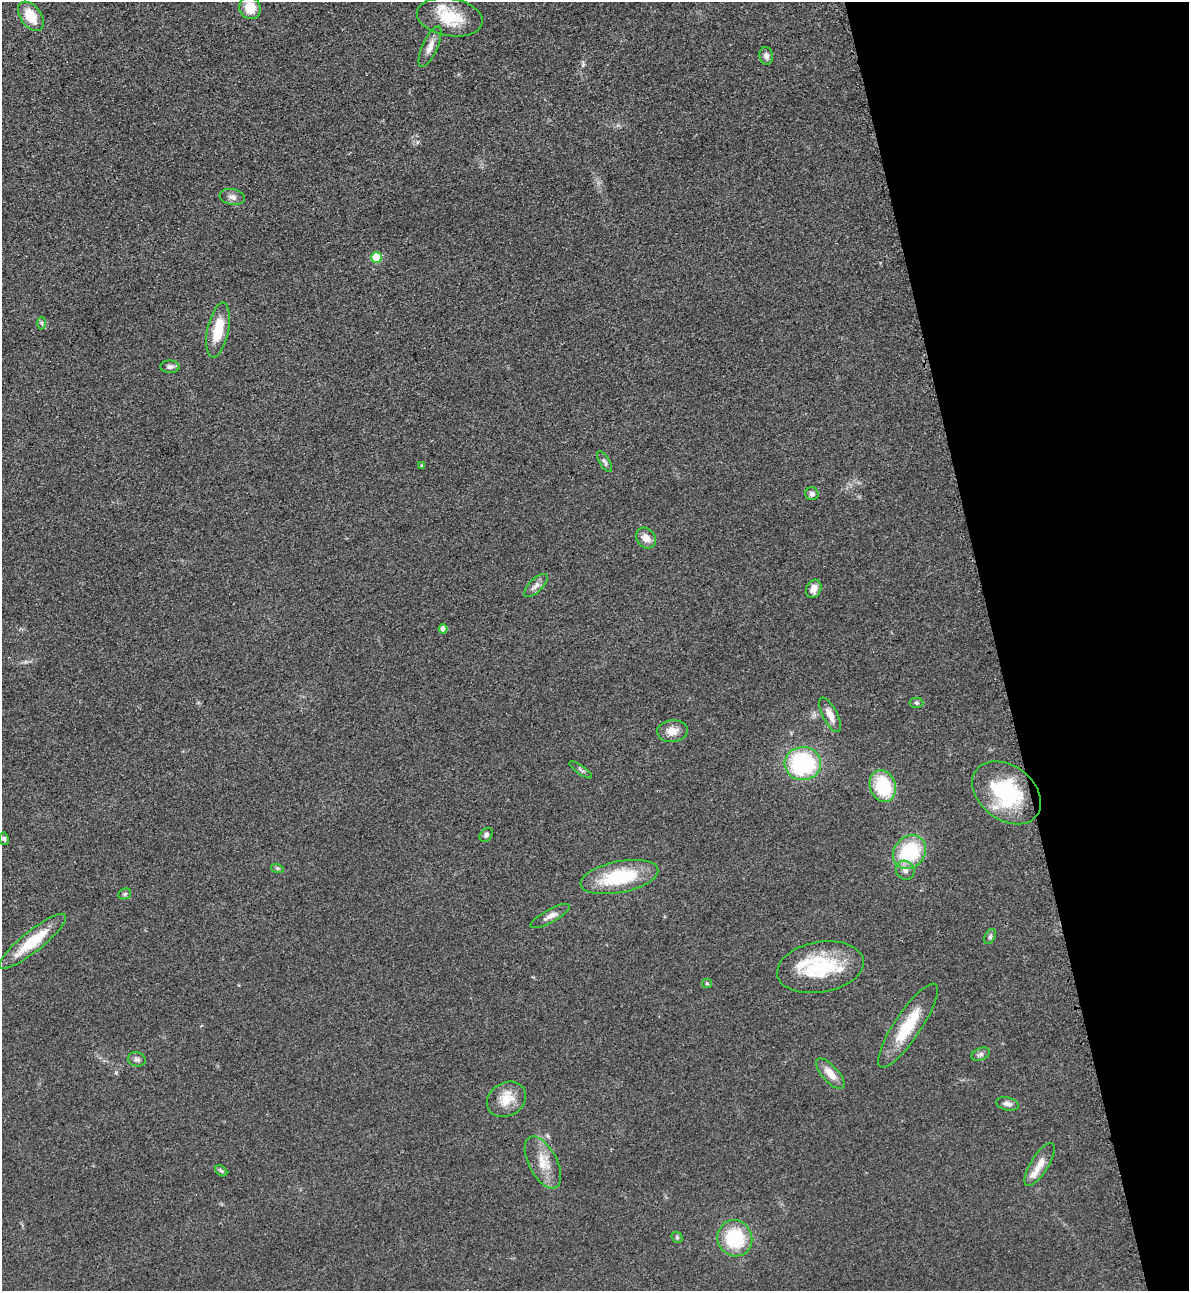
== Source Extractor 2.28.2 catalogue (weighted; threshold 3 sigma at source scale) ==
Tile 12 of 4 x 4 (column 4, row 3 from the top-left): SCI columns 3847-5033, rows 1318-2606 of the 5195 x 5213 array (HDU 1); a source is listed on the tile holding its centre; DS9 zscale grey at full resolution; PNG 1191 x 1293 px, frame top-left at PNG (2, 2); each listed source drawn as its Kron ellipse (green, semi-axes under 4 px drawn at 4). Shown black and unused: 16% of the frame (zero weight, under 3 of 4 exposures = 3% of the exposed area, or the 3 px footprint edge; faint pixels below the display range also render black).
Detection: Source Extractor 2.28.2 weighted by HDU 2 'WHT'; one run over the whole footprint, this tile lists its part. Background 0.0679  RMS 0.0084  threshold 0.0379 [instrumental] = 3 sigma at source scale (4.5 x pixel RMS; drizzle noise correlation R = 1.50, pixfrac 1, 0.05/0.05 arcsec/px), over >= 5 px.
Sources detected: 51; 4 inside a brighter listed object's ellipse — not listed separately; the other 47 listed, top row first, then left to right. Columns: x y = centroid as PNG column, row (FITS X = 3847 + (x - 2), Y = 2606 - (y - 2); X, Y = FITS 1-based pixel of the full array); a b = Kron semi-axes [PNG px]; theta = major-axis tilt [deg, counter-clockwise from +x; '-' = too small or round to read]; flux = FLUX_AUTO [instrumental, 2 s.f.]
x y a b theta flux
250 8 11 10 - 17
31 16 16 10 -54 20
450 17 33 18 -10 31
430 47 22 7 66 7.4
766 56 9 6 -81 3.8
232 197 13 8 -11 4.2
376 257 5 5 - 32
42 323 6 4 -88 1.3
218 330 28 10 78 26
170 367 9 6 -3 3
605 462 12 5 -58 2.3
422 466 4 4 - 1.7
812 494 7 6 - 3
646 538 11 9 -50 7.2
536 585 15 6 44 4.1
814 589 9 7 62 6.9
443 629 4 4 - 4.8
916 703 7 5 -3 1.6
830 715 19 7 -62 8
672 731 15 11 4 8.8
803 763 18 17 - 95
581 770 13 3 -35 1.8
883 786 16 12 -71 46
1007 793 38 27 -37 66
486 835 8 5 48 2.2
4 839 6 4 -80 1.7
909 852 18 15 50 58
277 868 6 4 -18 1.1
905 870 10 9 - 4.8
619 877 39 15 11 53
125 894 6 5 - 1.6
550 916 22 6 29 5.9
990 936 8 5 63 2
33 941 42 10 39 33
820 967 44 25 10 56
707 983 5 4 - 0.92
908 1026 49 13 56 35
981 1054 9 6 22 2.6
137 1059 9 7 -13 2.8
830 1074 19 8 -48 9.8
506 1099 20 16 30 16
1007 1104 11 6 -14 3.8
543 1162 28 14 -62 17
1040 1164 25 9 58 9.4
221 1171 7 4 -39 1.5
677 1237 6 5 - 1.3
735 1238 18 17 - 47